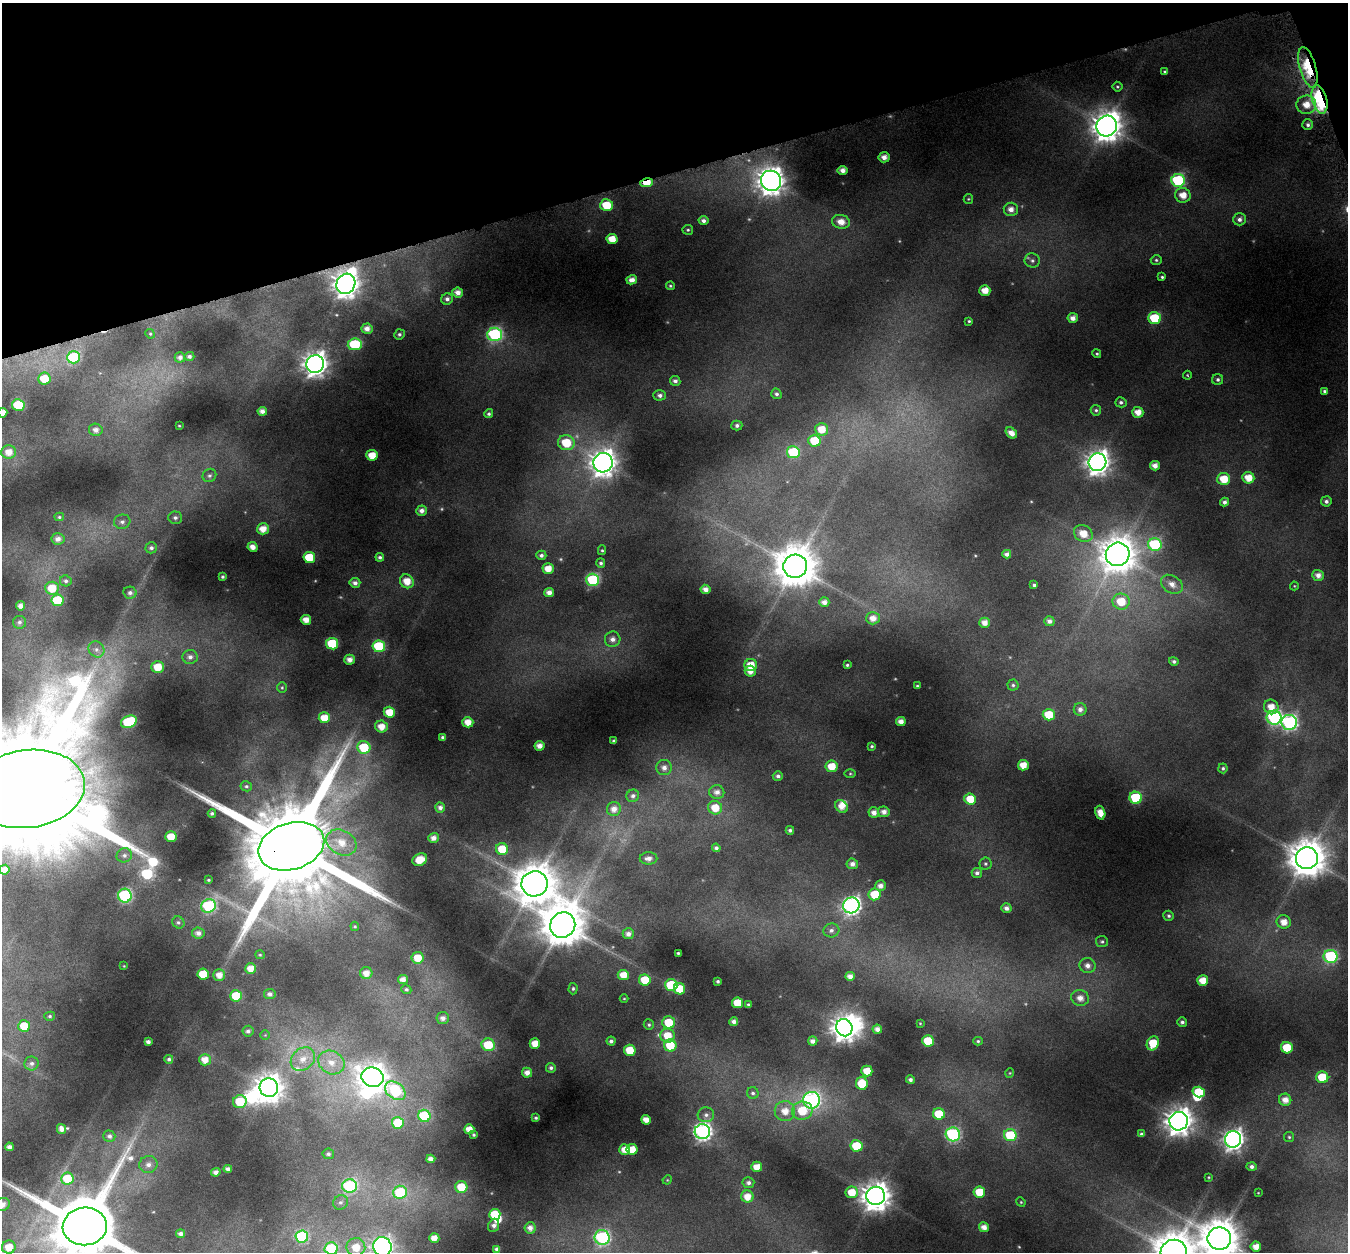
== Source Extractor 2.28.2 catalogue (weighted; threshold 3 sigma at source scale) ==
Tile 3 of 4 x 4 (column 3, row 1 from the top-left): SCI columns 2697-4042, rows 3825-5074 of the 5428 x 5208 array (HDU 1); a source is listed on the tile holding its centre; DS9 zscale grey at full resolution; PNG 1350 x 1254 px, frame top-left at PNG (2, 3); each listed source drawn as its Kron ellipse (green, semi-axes under 4 px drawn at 4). Shown black and unused: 14% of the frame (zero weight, under 4 of 8 exposures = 2% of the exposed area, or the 3 px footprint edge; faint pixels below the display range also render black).
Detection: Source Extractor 2.28.2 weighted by HDU 2 'WHT'; one run over the whole footprint, this tile lists its part. Background 0.0428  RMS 0.0094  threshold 0.0383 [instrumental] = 3 sigma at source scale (4.09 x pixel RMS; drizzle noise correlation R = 1.36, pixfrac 0.8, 0.0396/0.0396 arcsec/px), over >= 5 px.
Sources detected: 347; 10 too faint to see at this stretch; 5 inside a brighter object's white glare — neither listed nor drawn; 2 inside a brighter listed object's ellipse — not listed separately; the other 330 listed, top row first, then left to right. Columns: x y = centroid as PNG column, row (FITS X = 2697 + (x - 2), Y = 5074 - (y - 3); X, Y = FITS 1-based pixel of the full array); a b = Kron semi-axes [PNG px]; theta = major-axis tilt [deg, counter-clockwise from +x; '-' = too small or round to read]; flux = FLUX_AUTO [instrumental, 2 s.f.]
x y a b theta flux
1308 67 21 8 -74 56
1165 72 4 4 - 1.4
1117 87 5 5 - 1.3
1319 99 14 7 -76 120
1306 105 10 9 - 13
1308 125 5 5 - 2.6
1107 126 10 10 - 1400
884 157 5 5 - 6.3
842 170 5 4 - 5.9
1178 180 7 6 - 91
771 181 10 9 - 1100
646 183 6 4 10 23
1183 195 8 7 - 12
968 199 5 4 - 1
606 205 6 6 - 25
1011 209 7 6 - 6.3
1239 219 6 6 - 3.8
703 221 5 4 - 3.5
841 222 9 7 -12 9.7
688 230 5 5 - 1.5
612 239 5 5 - 15
1032 260 7 7 - 2.7
1156 260 5 4 - 1.5
1162 277 3 3 - 1.3
632 280 5 4 - 5.9
346 284 10 9 - 1000
670 286 4 3 - 1.1
985 291 5 5 - 11
458 292 5 5 - 6.3
447 299 6 5 - 3.5
1073 318 5 5 - 5.6
1154 318 6 6 - 41
969 321 3 3 - 1.2
367 329 5 5 - 6.1
150 334 5 4 - 1.1
399 334 5 5 - 1.8
495 334 7 7 - 160
355 344 7 6 - 58
1097 354 4 4 - 1.3
189 356 5 4 - 2.4
74 357 6 6 - 70
180 357 5 5 - 3.9
315 364 9 8 - 810
1187 375 4 4 - 0.89
44 379 6 6 - 19
1218 379 5 5 - 2.1
675 381 5 5 - 2.9
1324 391 4 3 - 1.6
776 394 5 5 - 2.5
660 395 6 5 - 3.2
1121 402 6 5 - 2.1
18 405 6 6 - 47
1096 410 5 5 - 1.7
262 411 4 4 - 4.9
1138 412 5 5 - 9.3
2 413 5 5 - 9
489 414 5 4 - 1.9
737 425 5 5 - 2.5
179 426 3 2 - 0.7
821 429 6 6 - 14
96 430 7 6 - 4.9
1011 433 6 4 -37 7.2
814 441 6 6 - 26
566 443 8 7 - 27
9 452 7 6 - 8.9
793 452 6 6 - 53
372 455 5 5 - 15
1097 462 9 8 - 760
603 463 10 9 - 970
1155 466 5 4 - 6.2
209 475 7 6 - 2.5
1248 478 6 5 - 13
1224 479 6 6 - 17
1326 501 5 5 - 2.8
1224 502 4 4 - 3
422 511 5 5 - 4.9
59 517 5 4 - 1.2
175 518 7 6 - 2.7
122 522 8 7 - 3.6
263 529 6 5 - 11
1083 534 10 8 -30 14
58 539 6 6 - 4.9
1155 545 7 6 - 91
253 547 5 4 - 6.7
151 548 6 5 - 3
602 550 5 4 - 1.2
1007 554 4 4 - 3.9
1118 554 12 11 - 2000
541 555 5 4 - 2.5
309 557 6 5 - 26
380 557 4 4 - 2.1
601 563 5 4 - 1.9
795 566 12 11 - 2900
548 569 5 5 - 12
1318 575 6 5 - 5.8
222 577 3 3 - 1.4
593 580 6 6 - 94
66 581 6 5 - 2
407 581 7 6 - 13
355 583 5 5 - 4.1
1172 584 12 8 -32 8.2
1034 585 3 3 - 1.6
1294 586 4 4 - 0.79
52 588 7 6 - 18
705 589 5 4 - 6.4
549 592 5 4 - 5.7
130 593 6 6 - 3.1
57 600 6 6 - 40
1121 601 8 8 - 22
824 602 5 5 - 5.2
20 606 4 4 - 5.2
873 618 7 6 - 7.9
306 620 5 5 - 9.7
1049 621 5 5 - 4.2
19 622 6 6 - 2.4
985 623 5 5 - 6.9
613 639 8 7 - 4.9
332 644 6 6 - 47
379 646 6 6 - 55
96 649 8 7 - 3.8
190 657 7 7 - 4.2
350 660 5 5 - 6.7
1174 661 5 4 - 2.3
751 665 6 6 - 15
847 665 3 3 - 1.3
158 667 6 6 - 17
750 671 5 5 - 7.4
1013 685 5 5 - 1.9
917 686 3 3 - 0.91
282 688 5 4 - 1.2
1271 707 7 7 - 12
1080 709 6 6 - 4.3
389 712 6 5 - 16
1049 715 6 5 - 25
324 718 5 5 - 15
1274 718 7 7 - 170
901 721 5 4 - 6.4
129 722 8 6 22 61
468 722 5 5 - 11
1289 722 8 7 - 200
381 726 6 6 - 11
443 737 3 3 - 2.2
614 741 3 3 - 1.7
540 746 5 5 - 7.4
872 746 4 3 - 1.3
364 747 7 6 - 33
1023 765 5 5 - 12
832 766 6 5 - 16
664 768 8 7 - 5.4
1223 768 5 4 - 1.8
850 774 5 3 - 0.98
778 776 5 4 - 2.9
246 786 5 5 - 1.6
27 789 58 39 8 49000
717 792 7 7 - 5.4
633 796 6 6 - 3
1136 798 6 6 - 58
970 799 6 5 - 19
841 806 7 5 -45 8.2
440 808 5 4 - 4.1
715 808 7 6 - 15
614 809 7 7 - 6.9
884 812 6 5 - 5.2
212 813 4 3 - 1.9
874 813 5 5 - 5.3
1100 813 7 5 -74 10
790 830 4 4 - 2.3
171 837 5 5 - 16
433 838 5 5 - 5.6
341 842 16 12 -29 17
291 846 34 23 17 26000
716 848 4 4 - 2.4
502 849 6 6 - 21
124 855 8 7 - 3.3
648 858 9 6 0 4.9
1307 858 11 11 - 2500
420 860 8 6 28 17
852 864 6 5 - 4.8
985 864 6 6 - 1.7
4 870 5 5 - 9
977 873 5 5 - 2.9
208 880 3 3 - 1
535 884 13 12 - 2900
880 886 5 5 - 5.6
875 894 6 6 - 24
125 896 7 6 - 140
851 905 8 7 - 350
209 906 7 6 - 120
1006 908 5 5 - 4.2
1169 916 5 5 - 1.8
178 922 6 5 - 1.9
1284 922 7 6 - 9.6
563 925 13 12 - 3400
355 926 5 4 - 1.1
831 930 8 7 - 3.7
198 933 6 5 - 4.6
628 934 6 5 - 4.8
1102 942 6 5 - 1.8
678 953 3 3 - 1.1
260 955 5 4 - 1
1330 956 7 6 - 110
418 958 6 6 - 14
124 966 3 3 - 0.6
1087 966 8 7 - 5.6
251 968 5 5 - 9.6
366 973 6 6 - 7.9
203 974 5 5 - 25
219 975 6 5 - 8
623 975 5 5 - 12
850 976 5 4 - 5.5
403 980 5 4 - 5.8
645 980 6 5 - 21
1203 980 5 5 - 13
718 981 3 3 - 1.6
671 985 6 6 - 54
406 989 5 4 - 1.7
573 989 6 4 87 1.5
679 989 6 5 - 26
270 994 6 5 - 3
236 996 6 5 - 29
1080 998 9 8 - 8.2
624 999 4 3 - 0.69
737 1003 5 5 - 22
748 1005 3 3 - 1.5
50 1016 5 4 - 1.4
443 1018 6 6 - 5
668 1022 6 6 - 24
734 1022 4 4 - 4.1
1182 1022 5 5 - 2.3
920 1023 4 3 - 0.77
649 1025 5 5 - 1.6
24 1026 6 6 - 18
844 1028 9 8 - 880
877 1029 5 4 - 5.4
248 1031 5 5 - 2.6
265 1035 5 5 - 0.94
668 1036 7 7 - 19
611 1041 4 4 - 2.7
813 1041 4 4 - 4.6
928 1041 6 5 - 26
978 1041 5 4 - 1.3
148 1042 4 4 - 3
535 1043 5 5 - 12
1153 1043 7 6 - 25
488 1045 7 6 - 29
670 1045 6 6 - 24
1287 1048 6 5 - 29
630 1050 6 5 - 19
169 1059 4 4 - 2
303 1059 13 10 40 12
205 1060 6 6 - 10
331 1062 14 11 -30 14
32 1063 7 7 - 2.9
551 1068 5 5 - 2.4
867 1071 5 5 - 17
527 1073 5 5 - 6.3
1010 1073 4 4 - 0.83
373 1077 11 9 -16 1100
1322 1077 6 6 - 32
910 1080 4 4 - 2.7
862 1083 6 6 - 24
269 1088 9 9 - 1300
395 1091 11 8 -37 70
1199 1092 6 5 - 27
753 1093 6 5 - 2.1
812 1100 8 8 - 210
1285 1100 6 6 - 8.1
240 1102 7 6 - 28
785 1111 10 10 - 12
802 1111 10 9 - 25
939 1114 6 5 - 25
706 1115 8 7 - 3.4
424 1116 6 6 - 54
536 1118 3 3 - 1.4
646 1120 5 4 - 9.3
1179 1121 9 9 - 1100
398 1123 6 6 - 31
61 1129 5 4 - 5
469 1129 5 5 - 10
702 1132 7 7 - 310
953 1134 7 7 - 140
1141 1134 4 4 - 1.7
474 1135 3 3 - 1.3
1010 1135 6 6 - 45
109 1136 6 5 - 2.9
1289 1137 5 5 - 1.5
1233 1139 8 8 - 510
856 1146 6 6 - 27
9 1147 4 4 - 4.1
632 1149 6 5 - 14
625 1150 5 5 - 9.8
328 1154 6 5 - 2.1
431 1159 4 4 - 5.4
148 1164 9 8 - 5.4
757 1167 5 5 - 11
1252 1167 5 4 - 3
228 1169 4 4 - 4.1
216 1172 5 4 - 4
1209 1177 4 3 - 0.84
67 1178 6 6 - 29
667 1180 5 3 - 0.75
748 1183 6 5 - 2.9
350 1186 7 7 - 120
461 1187 6 6 - 21
400 1192 7 6 - 45
852 1192 6 6 - 17
979 1192 6 5 - 21
1258 1193 3 2 - 0.55
876 1196 9 9 - 1400
747 1197 6 6 - 11
341 1202 8 6 36 2.7
1021 1202 5 4 - 0.98
2 1204 7 6 - 6.8
495 1214 6 5 - 24
494 1225 7 5 68 3.7
85 1226 22 19 5 12000
984 1227 5 4 - 6.8
530 1228 6 5 - 5.9
181 1234 4 4 - 3.6
302 1236 6 6 - 90
602 1237 7 7 - 170
434 1238 5 5 - 8.9
1219 1238 12 11 - 2800
9 1247 7 6 - 13
356 1247 9 9 - 16
382 1247 9 9 - 440
1256 1247 5 5 - 8.7
331 1248 6 6 - 52
497 1249 4 4 - 3.5
1174 1252 13 12 - 3000
Overlapping masked pixels (flux is a lower limit): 5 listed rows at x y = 1308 67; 1319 99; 646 183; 346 284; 291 846
Isophote crosses this tile's border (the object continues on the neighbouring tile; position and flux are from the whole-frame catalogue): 9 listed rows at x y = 2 413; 27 789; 4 870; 2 1204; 85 1226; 1219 1238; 382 1247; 331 1248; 1174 1252